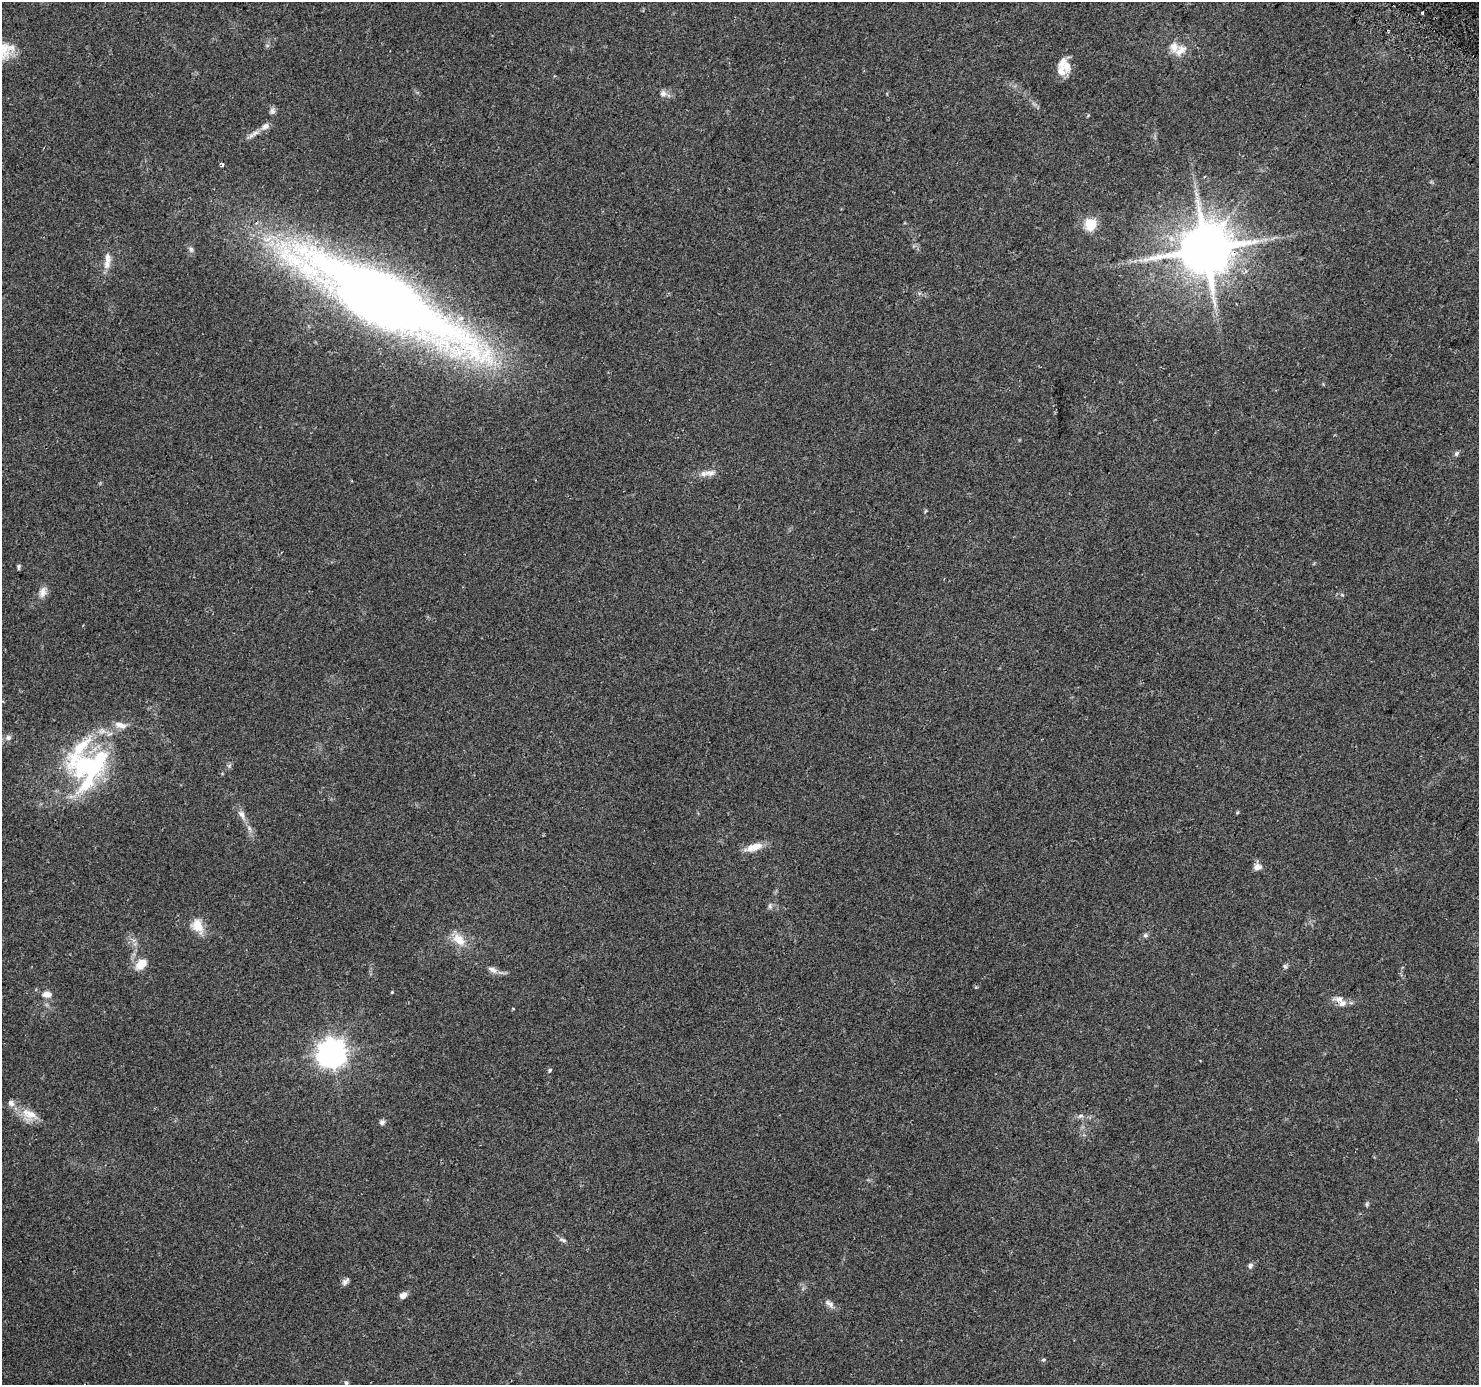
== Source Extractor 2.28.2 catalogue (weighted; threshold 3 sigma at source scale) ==
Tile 10 of 4 x 4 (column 2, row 3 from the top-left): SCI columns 1504-2980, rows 1664-3046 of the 5951 x 6026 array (HDU 1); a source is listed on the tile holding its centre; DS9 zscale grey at full resolution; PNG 1481 x 1387 px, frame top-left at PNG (2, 2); no overlay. Shown black and unused: <1% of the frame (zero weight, under 2 of 3 exposures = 2% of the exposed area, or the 3 px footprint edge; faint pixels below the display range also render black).
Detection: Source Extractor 2.28.2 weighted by HDU 2 'WHT'; one run over the whole footprint, this tile lists its part. Background 0.0976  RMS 0.0098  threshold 0.0442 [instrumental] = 3 sigma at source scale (4.5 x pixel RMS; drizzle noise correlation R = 1.50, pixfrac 1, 0.0396/0.0396 arcsec/px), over >= 5 px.
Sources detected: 62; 1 inside a brighter object's white glare — not listed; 9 inside a brighter listed object's ellipse — not listed separately; the other 52 listed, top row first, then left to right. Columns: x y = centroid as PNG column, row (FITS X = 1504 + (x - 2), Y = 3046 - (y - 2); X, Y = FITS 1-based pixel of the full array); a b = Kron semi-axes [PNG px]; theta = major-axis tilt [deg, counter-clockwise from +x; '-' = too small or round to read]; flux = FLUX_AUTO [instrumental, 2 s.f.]
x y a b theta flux
1422 13 3 3 - 1.9
1181 51 20 11 42 11
1067 66 17 11 -72 9.1
663 93 10 9 - 4.3
272 111 9 7 59 3.2
253 134 23 5 32 6.2
222 165 4 3 - 2.7
1196 194 7 4 -71 2.5
1091 224 6 6 - 85
191 249 8 6 -59 2.8
1205 250 16 15 - 5400
1140 260 7 4 -18 2.3
107 261 25 8 85 10
382 299 135 33 -28 1700
1456 453 8 6 46 2.2
710 473 17 9 4 7.5
19 567 6 4 -90 1.7
43 592 16 10 70 7
1342 595 6 3 -19 1.2
120 725 18 8 -15 7.4
109 734 11 8 -5 5.4
8 737 9 7 27 3.9
88 765 48 25 6 110
229 766 6 6 - 1.9
242 814 16 8 -56 6.6
249 829 10 6 -70 4
754 847 22 8 17 13
1257 866 10 9 - 5.2
770 906 9 5 82 2.5
197 926 21 14 -63 16
1145 935 7 6 - 2.1
459 940 19 12 -43 16
141 964 14 9 44 14
1285 966 7 5 -62 1.8
492 970 15 8 -23 5.6
392 992 4 3 - 0.82
47 994 13 8 -2 7.1
1339 999 19 9 -4 8.1
513 1008 3 3 - 1
332 1052 10 9 - 1100
550 1070 6 4 43 1.4
29 1115 22 16 -28 15
1080 1116 9 5 26 2.7
382 1122 6 5 - 3.8
1367 1204 7 5 -71 1.6
563 1240 12 5 -19 2.7
1250 1265 7 6 - 2.9
345 1281 11 6 46 3.3
403 1295 9 6 28 4.9
829 1304 15 7 -39 4.9
1043 1360 6 5 - 1.4
346 1383 6 6 - 2.1
Overlapping masked pixels (flux is a lower limit): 2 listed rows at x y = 1205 250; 382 299
Isophote crosses this tile's border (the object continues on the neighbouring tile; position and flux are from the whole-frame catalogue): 1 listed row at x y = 346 1383